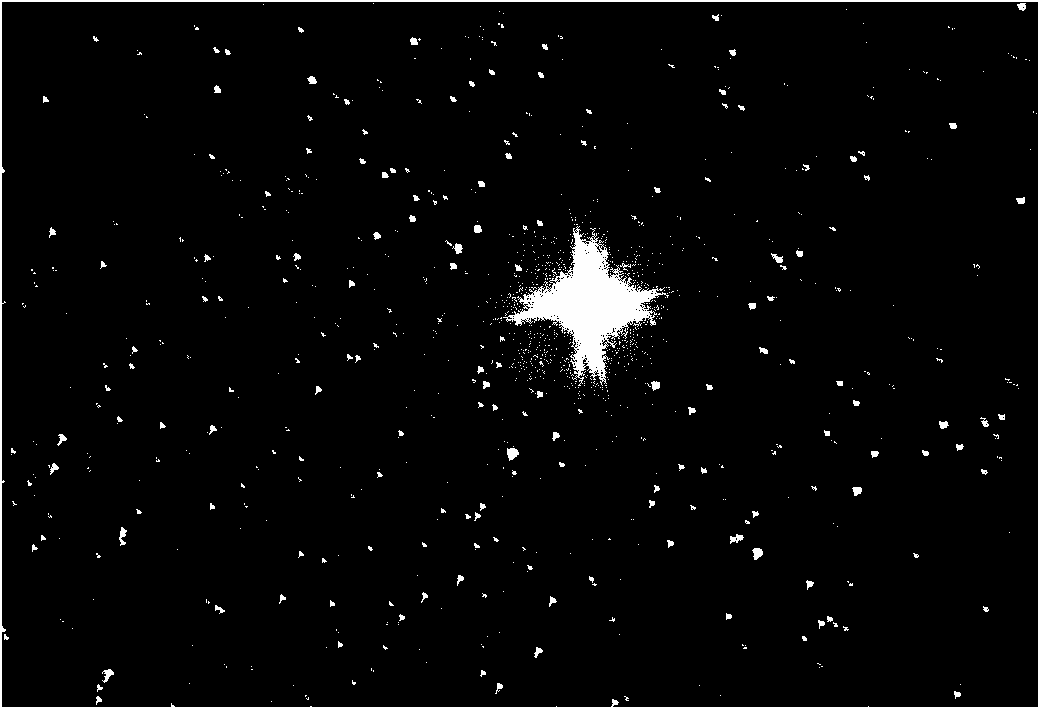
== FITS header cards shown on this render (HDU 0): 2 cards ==
NAXIS1  =                 2072
NAXIS2  =                 1410

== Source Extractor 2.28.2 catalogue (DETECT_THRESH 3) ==
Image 2072 x 1410 px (HDU 0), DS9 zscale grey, zoomed out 1/2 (1 PNG px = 2 x 2 image px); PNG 1040 x 709 px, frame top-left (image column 1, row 1410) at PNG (2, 2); no overlay
Background 80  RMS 28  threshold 83.2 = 3 sigma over >= 5 px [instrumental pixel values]
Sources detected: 5; all 5 listed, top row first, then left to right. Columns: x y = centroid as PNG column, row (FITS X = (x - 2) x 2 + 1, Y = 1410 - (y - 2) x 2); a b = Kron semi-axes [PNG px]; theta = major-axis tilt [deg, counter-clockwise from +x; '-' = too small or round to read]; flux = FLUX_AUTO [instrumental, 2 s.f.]
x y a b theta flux
588 304 32 31 - 440000
655 385 8 6 -37 17000
513 452 10 9 - 34000
857 490 7 5 -47 13000
757 552 11 8 -30 35000